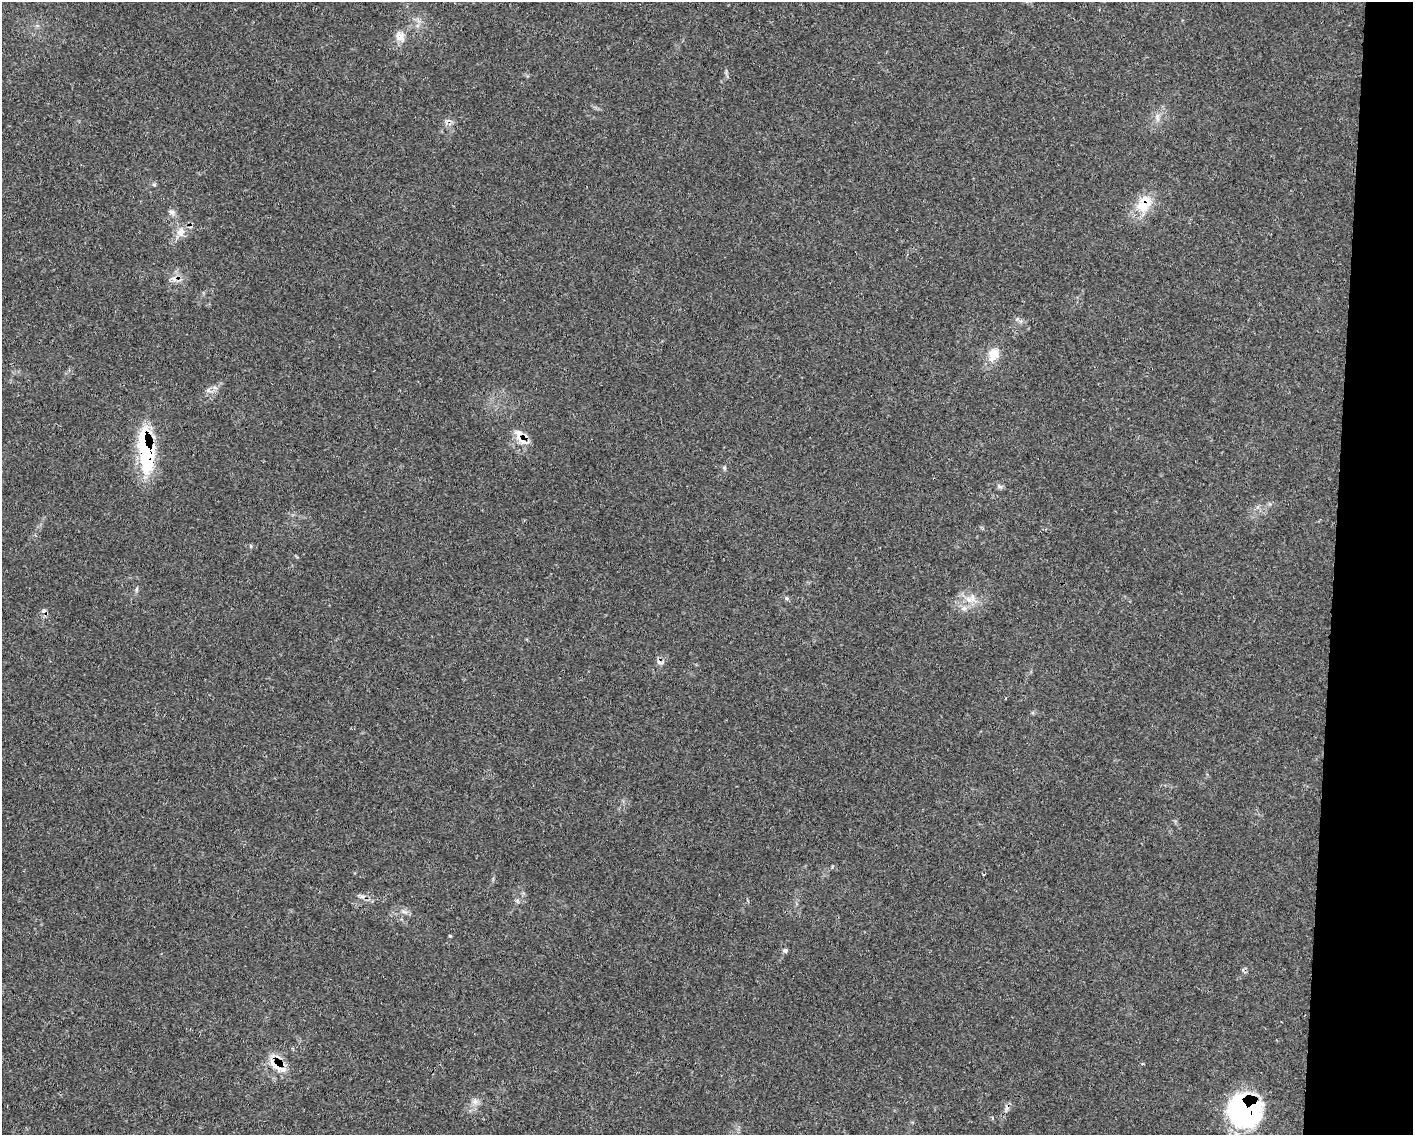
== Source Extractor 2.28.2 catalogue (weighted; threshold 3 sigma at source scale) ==
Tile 6 of 3 x 4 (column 3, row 2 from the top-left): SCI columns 3041-4451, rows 2268-3400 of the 4559 x 4536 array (HDU 1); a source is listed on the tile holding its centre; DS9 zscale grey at full resolution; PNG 1415 x 1137 px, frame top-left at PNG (2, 2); no overlay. Shown black and unused: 6% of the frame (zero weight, under 3 of 4 exposures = <1% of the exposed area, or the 3 px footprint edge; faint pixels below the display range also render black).
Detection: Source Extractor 2.28.2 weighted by HDU 2 'WHT'; one run over the whole footprint, this tile lists its part. Background 0.0832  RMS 0.004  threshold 0.0178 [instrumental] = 3 sigma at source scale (4.5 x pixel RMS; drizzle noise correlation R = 1.50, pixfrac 1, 0.05/0.05 arcsec/px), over >= 5 px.
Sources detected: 28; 1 inside a brighter object's white glare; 5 cosmic-ray / hot-pixel residue — not listed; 2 inside a brighter listed object's ellipse — not listed separately; the other 20 listed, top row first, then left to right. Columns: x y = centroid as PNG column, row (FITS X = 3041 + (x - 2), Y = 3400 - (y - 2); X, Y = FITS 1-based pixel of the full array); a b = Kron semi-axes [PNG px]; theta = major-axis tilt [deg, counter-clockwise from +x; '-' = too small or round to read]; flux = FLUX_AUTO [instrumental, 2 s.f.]
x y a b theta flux
400 37 14 12 23 3.4
1157 116 10 4 77 1.3
154 184 5 4 - 0.57
1142 206 21 15 7 8.2
172 212 8 6 -15 1.2
181 232 15 10 89 3.4
993 354 16 12 65 5.9
208 390 6 6 - 1.1
522 441 18 7 -34 3.5
146 451 50 15 -83 35
137 589 6 4 88 0.64
786 598 5 5 - 0.61
971 599 19 11 10 5.6
362 896 7 4 -1 1
404 912 7 4 -19 0.91
450 936 4 3 - 0.44
785 950 7 5 -76 0.86
276 1066 28 9 -39 6.5
475 1101 8 7 - 1.6
1245 1109 32 26 11 67
Overlapping masked pixels (flux is a lower limit): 5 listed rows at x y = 1142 206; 522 441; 146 451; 276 1066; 1245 1109
Unlisted compact peaks at least as high as the median listed source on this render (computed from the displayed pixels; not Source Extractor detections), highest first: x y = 724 468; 251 546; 999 486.